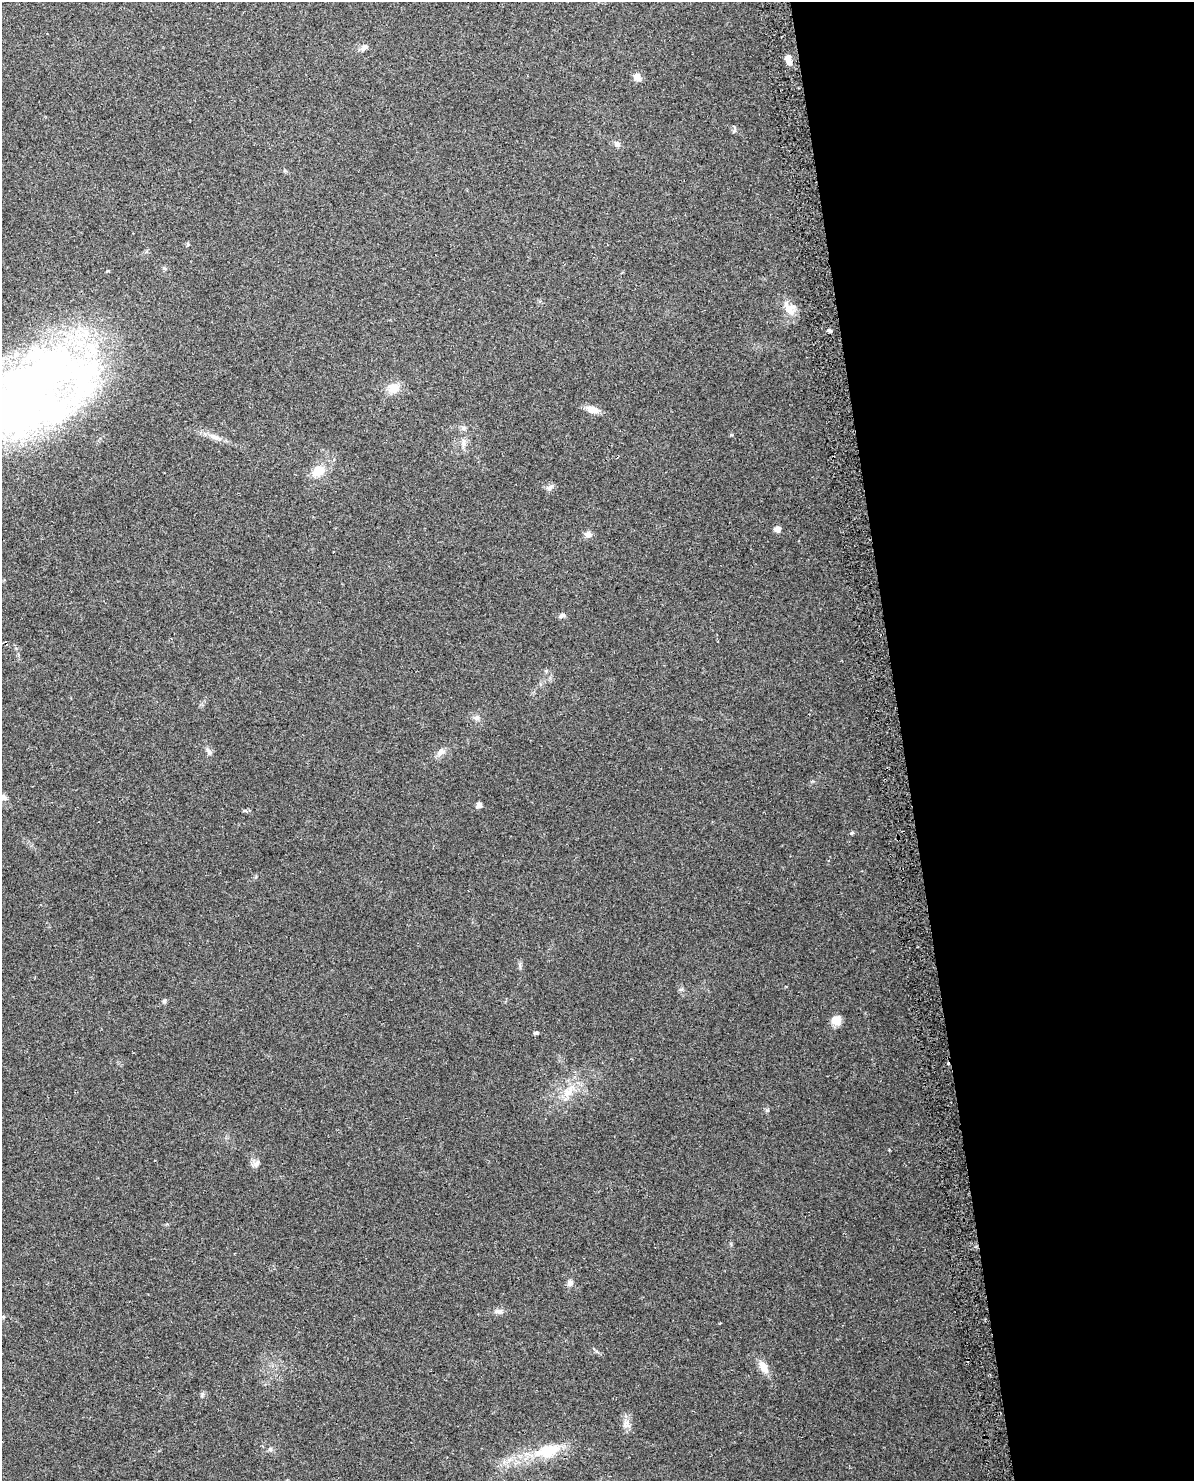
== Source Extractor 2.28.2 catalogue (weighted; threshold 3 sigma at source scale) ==
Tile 8 of 4 x 3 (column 4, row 2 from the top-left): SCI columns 3606-4797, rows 1551-3029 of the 4828 x 4534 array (HDU 1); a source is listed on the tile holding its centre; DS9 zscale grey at full resolution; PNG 1196 x 1483 px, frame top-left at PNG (2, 2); no overlay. Shown black and unused: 24% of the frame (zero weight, under 2 of 3 exposures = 2% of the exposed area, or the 3 px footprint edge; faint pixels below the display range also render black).
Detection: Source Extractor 2.28.2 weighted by HDU 2 'WHT'; one run over the whole footprint, this tile lists its part. Background 0.0735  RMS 0.009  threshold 0.0404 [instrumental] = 3 sigma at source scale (4.5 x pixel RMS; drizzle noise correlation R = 1.50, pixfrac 1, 0.0396/0.0396 arcsec/px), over >= 5 px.
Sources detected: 37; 1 inside a brighter object's white glare — not listed; the other 36 listed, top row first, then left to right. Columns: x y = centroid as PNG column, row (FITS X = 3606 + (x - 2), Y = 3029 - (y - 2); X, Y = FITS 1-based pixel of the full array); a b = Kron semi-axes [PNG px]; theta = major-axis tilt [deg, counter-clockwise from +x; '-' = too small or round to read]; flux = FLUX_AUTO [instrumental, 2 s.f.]
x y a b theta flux
364 47 10 7 32 3
789 60 14 7 -78 4.9
637 77 9 7 -57 5.6
617 144 7 6 - 3.3
789 308 21 13 -51 10
830 331 5 3 - 1.7
393 388 14 12 -3 11
23 395 143 63 34 660
592 409 16 8 -15 7.7
464 428 7 5 45 2
216 437 18 6 -21 6
464 443 11 4 -85 3.1
318 470 15 12 41 13
550 487 11 5 43 2.6
777 529 6 6 - 4.9
588 534 9 7 8 3.8
562 615 10 5 28 2.1
546 671 5 4 - 1.1
477 718 7 7 - 2.9
209 751 11 6 -65 2.7
441 752 12 8 38 4.7
3 797 9 8 - 3.5
479 805 5 4 - 5.4
852 833 5 5 - 1.1
681 989 7 4 18 1.3
164 1001 6 5 - 1.3
836 1020 11 9 -26 9.2
536 1033 8 3 9 1.2
568 1091 25 10 48 15
257 1163 10 7 43 3.3
570 1283 8 7 - 3.4
498 1311 13 6 2 3.6
763 1367 17 10 -60 8.6
626 1422 7 5 1 2.4
270 1449 6 5 - 1.6
548 1451 36 17 16 32
Isophote crosses this tile's border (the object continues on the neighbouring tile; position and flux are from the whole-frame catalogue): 2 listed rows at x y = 23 395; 3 797
Unlisted compact peaks at least as high as the median listed source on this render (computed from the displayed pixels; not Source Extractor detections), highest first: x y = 767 1110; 731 435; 734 131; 202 1394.